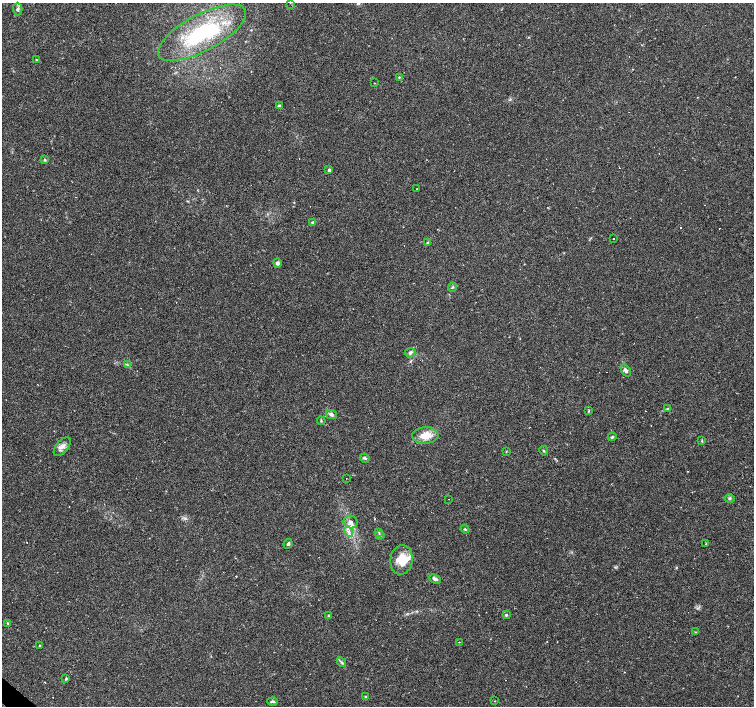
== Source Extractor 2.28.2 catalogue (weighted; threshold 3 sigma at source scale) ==
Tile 7 of 4 x 4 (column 3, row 2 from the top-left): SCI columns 3005-4507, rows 2978-4384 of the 6010 x 6019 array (HDU 1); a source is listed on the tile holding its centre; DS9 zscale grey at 2 x 2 block average (1 PNG px = mean of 2 x 2 image px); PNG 756 x 708 px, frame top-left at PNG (2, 3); each listed source drawn as its Kron ellipse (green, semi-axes under 4 px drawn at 4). Shown black and unused: <1% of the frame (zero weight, under 2 of 3 exposures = <1% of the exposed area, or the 3 px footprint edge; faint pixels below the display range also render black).
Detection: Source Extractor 2.28.2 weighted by HDU 2 'WHT'; one run over the whole footprint, this tile lists its part. Background 0.0808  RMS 0.0051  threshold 0.0229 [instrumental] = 3 sigma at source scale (4.5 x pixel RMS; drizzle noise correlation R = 1.50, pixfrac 1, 0.0396/0.0396 arcsec/px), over >= 5 px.
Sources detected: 78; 1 inside a brighter object's white glare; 23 cosmic-ray / hot-pixel residue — neither listed nor drawn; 2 inside a brighter listed object's ellipse — not listed separately; the other 52 listed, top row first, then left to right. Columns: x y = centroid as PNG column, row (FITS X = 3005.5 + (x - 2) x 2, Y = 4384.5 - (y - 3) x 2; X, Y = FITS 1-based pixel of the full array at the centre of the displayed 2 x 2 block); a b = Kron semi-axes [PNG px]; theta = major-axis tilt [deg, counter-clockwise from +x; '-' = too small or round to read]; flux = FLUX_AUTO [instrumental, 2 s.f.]
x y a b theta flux
290 3 2 2 - 0.56
18 9 6 4 -89 3.8
202 33 49 18 28 99
36 60 3 2 - 0.71
399 77 3 3 - 0.91
374 83 3 2 - 0.49
279 106 3 3 - 2.5
45 160 4 3 - 1.5
329 170 2 2 - 3
417 189 2 2 - 0.52
313 222 4 2 - 1.8
614 238 2 2 - 5.4
427 243 4 3 - 1.3
277 263 4 4 - 3.3
452 287 5 3 - 1.4
410 353 5 4 - 2.5
128 365 4 2 - 1.2
626 370 7 4 -57 3.5
667 409 3 3 - 1.3
589 411 4 2 - 0.94
331 414 6 4 -26 3.4
321 421 4 2 - 1.1
425 436 13 8 4 18
612 437 4 3 - 1.9
702 441 4 2 - 0.91
62 447 11 6 50 6.3
506 451 3 2 - 0.67
544 451 5 2 - 1.2
365 458 5 3 - 2.1
346 479 2 2 - 0.41
729 498 5 4 - 1.9
449 499 2 2 - 0.35
351 522 7 6 - 5.2
465 529 4 3 - 1.1
349 532 5 4 - 3.3
379 532 3 2 - 0.86
380 535 4 3 - 1.4
288 544 5 4 - 2.5
706 544 2 2 - 1.1
401 560 15 11 83 23
435 579 6 3 -27 3.8
506 615 4 3 - 1.5
328 616 3 3 - 0.9
7 623 3 3 - 0.98
695 632 3 2 - 0.67
459 642 2 2 - 0.56
39 646 2 2 - 3.2
341 662 5 3 - 1.8
66 679 4 3 - 1.1
365 697 4 3 - 1.2
272 701 5 3 - 2.3
495 701 2 2 - 0.52
Isophote crosses this tile's border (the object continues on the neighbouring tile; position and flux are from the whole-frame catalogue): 1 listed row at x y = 290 3
Diffuse or blended objects may show on this block-average render without a row.